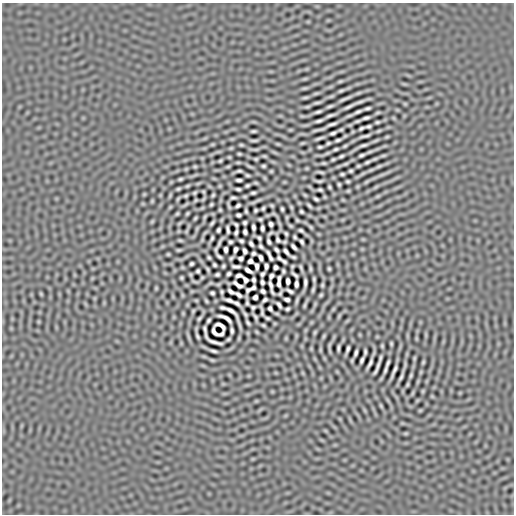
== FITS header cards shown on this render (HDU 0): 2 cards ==
NAXIS1  =                  512
NAXIS2  =                  512

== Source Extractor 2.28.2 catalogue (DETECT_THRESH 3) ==
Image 512 x 512 px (HDU 0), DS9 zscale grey, 1 PNG px = 1 image px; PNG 516 x 516 px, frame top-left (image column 1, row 512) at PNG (2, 3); no overlay
Background 3.56e-07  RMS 2.3e-05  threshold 6.99e-05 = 3 sigma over >= 5 px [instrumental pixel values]
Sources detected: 292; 2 with non-positive FLUX_AUTO (blend fragments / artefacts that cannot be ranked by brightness) are not listed; the other 290 listed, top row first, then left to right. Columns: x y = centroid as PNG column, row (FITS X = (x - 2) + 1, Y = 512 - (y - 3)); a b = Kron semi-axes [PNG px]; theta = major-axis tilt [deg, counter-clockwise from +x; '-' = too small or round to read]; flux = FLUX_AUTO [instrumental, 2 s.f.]
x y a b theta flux
305 79 8 4 9 1.7e-03
340 81 4 2 - 1.9e-03
304 88 10 3 6 2.5e-03
341 90 7 3 25 3.0e-03
316 93 8 3 6 2.1e-03
305 97 8 3 4 2.6e-03
345 99 17 3 23 6.3e-03
317 103 7 2 8 2.9e-03
405 104 4 4 - 1.7e-03
330 106 6 2 17 2.9e-03
349 106 12 2 26 5.9e-03
307 107 8 3 5 2.2e-03
367 108 6 2 13 3.2e-03
318 112 7 2 20 3.6e-03
358 112 8 3 23 4.4e-03
378 113 6 3 21 2.2e-03
330 115 9 2 18 4.4e-03
366 118 7 3 15 3.9e-03
394 118 6 3 -71 1.3e-03
319 121 8 2 19 4.1e-03
357 121 5 2 - 2.6e-03
377 122 4 3 - 2.4e-03
332 124 13 2 23 6.4e-03
368 126 5 3 - 2.6e-03
362 128 6 3 26 2.9e-03
290 130 6 3 18 1.3e-03
341 130 4 2 - 2.0e-03
253 131 5 3 - 2.6e-03
378 131 4 2 - 1.8e-03
333 133 6 3 22 3.6e-03
365 136 10 2 15 4.3e-03
387 137 4 2 - 1.8e-03
319 138 9 2 17 3.8e-03
254 140 7 2 -1 2.8e-03
338 140 6 3 12 3.0e-03
328 143 4 3 - 2.4e-03
212 144 6 3 8 1.6e-03
278 144 4 2 - 1.7e-03
241 145 3 2 - 1.8e-03
345 146 4 2 - 2.0e-03
362 146 13 2 22 5.9e-03
320 147 5 3 - 2.5e-03
231 148 3 2 - 1.6e-03
255 149 8 2 -3 2.3e-03
336 149 5 2 - 2.6e-03
218 152 7 4 18 1.7e-03
275 152 10 3 -21 2.3e-03
370 152 10 3 22 3.4e-03
239 154 3 3 - 2.0e-03
362 155 6 3 18 3.0e-03
383 155 9 3 11 2.0e-03
264 156 4 2 - 1.9e-03
341 156 5 2 - 2.7e-03
229 157 3 3 - 1.5e-03
256 159 4 3 - 1.9e-03
333 159 4 2 - 2.1e-03
220 161 4 3 - 2.1e-03
238 162 6 3 0 2.0e-03
367 162 5 3 - 2.9e-03
324 163 5 2 - 2.2e-03
345 164 7 3 20 2.6e-03
195 166 3 3 - 1.9e-03
228 166 5 2 - 2.0e-03
249 166 12 3 -25 2.6e-03
263 166 4 3 - 2.3e-03
358 166 4 3 - 2.0e-03
307 168 5 3 - 1.4e-03
371 170 12 4 25 3.5e-03
238 171 8 3 11 3.0e-03
271 171 3 3 - 1.6e-03
351 171 4 3 - 2.4e-03
320 172 6 2 -11 2.8e-03
342 174 4 3 - 2.4e-03
247 175 4 3 - 2.2e-03
382 175 12 3 18 4.5e-03
180 179 4 3 - 2.4e-03
239 180 6 3 0 3.6e-03
319 181 8 2 -4 3.2e-03
348 181 4 3 - 2.2e-03
366 182 8 3 40 2.2e-03
198 183 6 4 19 1.3e-03
256 183 4 2 - 1.9e-03
339 184 4 3 - 2.2e-03
187 186 4 2 - 1.8e-03
247 186 4 3 - 2.6e-03
329 187 4 3 - 2.2e-03
178 189 4 3 - 2.2e-03
238 189 5 3 - 2.8e-03
320 190 5 3 - 2.5e-03
348 191 3 3 - 1.6e-03
203 192 3 2 - 1.5e-03
195 193 4 3 - 2.1e-03
253 193 4 3 - 2.8e-03
213 195 4 3 - 2.0e-03
305 195 4 2 - 1.7e-03
186 196 4 3 - 2.1e-03
378 196 7 3 27 2.1e-03
325 197 3 2 - 1.3e-03
233 198 6 3 5 2.7e-03
203 199 5 2 - 1.8e-03
316 199 5 3 - 2.9e-03
196 200 3 2 - 1.6e-03
258 200 15 4 25 3.5e-03
343 200 6 3 -18 1.1e-03
152 201 5 3 - 1.7e-03
211 204 4 3 - 2.0e-03
185 205 10 3 34 1.8e-03
238 205 5 3 - 2.9e-03
272 205 4 3 - 1.9e-03
229 206 7 2 -74 2.2e-03
309 206 5 2 - 2.8e-03
170 207 5 3 - 1.5e-03
291 207 4 2 - 1.8e-03
202 208 6 3 18 1.3e-03
263 208 4 3 - 2.4e-03
282 209 4 3 - 2.4e-03
220 210 3 3 - 1.8e-03
256 210 4 3 - 2.2e-03
246 211 4 2 - 2.3e-03
301 211 4 3 - 2.3e-03
187 213 4 3 - 1.9e-03
177 214 4 2 - 1.8e-03
238 215 4 4 - 2.9e-03
205 217 5 2 - 2.0e-03
195 218 4 2 - 1.8e-03
260 219 4 3 - 2.2e-03
297 220 4 3 - 1.8e-03
152 221 6 3 19 1.3e-03
179 223 8 2 40 1.4e-03
212 223 6 2 48 2.7e-03
245 223 4 4 - 2.6e-03
279 223 8 3 -61 1.9e-03
271 224 5 4 - 3.5e-03
236 225 5 3 - 2.6e-03
290 226 4 2 - 1.9e-03
253 227 5 3 - 3.6e-03
311 227 4 2 - 1.9e-03
262 228 5 3 - 3.6e-03
218 230 4 3 - 2.8e-03
228 230 8 3 -81 3.2e-03
301 230 5 3 - 2.7e-03
179 231 5 3 - 1.1e-03
236 232 6 3 76 3.1e-03
245 232 5 4 - 3.3e-03
270 233 5 2 - 2.2e-03
286 234 4 3 - 2.3e-03
295 237 4 3 - 2.2e-03
212 238 5 3 - 2.5e-03
259 238 4 3 - 2.5e-03
180 240 4 2 - 1.9e-03
278 240 5 4 - 2.5e-03
241 241 4 3 - 2.6e-03
269 241 6 3 -66 3.3e-03
230 242 4 3 - 2.5e-03
285 242 3 3 - 2.0e-03
302 242 5 3 - 3.0e-03
219 244 13 2 62 4.6e-03
251 244 5 3 - 3.2e-03
261 246 5 3 - 2.6e-03
294 247 7 3 -46 3.8e-03
226 249 5 3 - 3.9e-03
178 250 4 3 - 1.9e-03
235 250 5 3 - 3.8e-03
276 250 5 3 - 3.1e-03
245 251 5 4 - 3.3e-03
286 252 8 3 -49 3.4e-03
253 253 4 3 - 2.8e-03
168 254 3 3 - 1.6e-03
219 256 7 3 -36 3.1e-03
269 256 11 3 -62 4.4e-03
260 257 6 3 -67 4.1e-03
293 257 5 2 - 2.3e-03
209 258 4 3 - 2.1e-03
231 258 5 3 - 2.3e-03
241 258 4 4 - 3.3e-03
279 258 5 3 - 1.7e-03
250 261 5 4 - 2.6e-03
284 261 5 3 - 2.7e-03
191 264 4 3 - 2.6e-03
214 265 4 3 - 2.3e-03
223 266 4 3 - 2.1e-03
236 266 8 3 -6 3.4e-03
257 266 6 3 -82 4.0e-03
266 266 5 3 - 3.7e-03
292 266 3 2 - 1.7e-03
276 267 4 4 - 3.4e-03
301 268 6 2 -70 2.5e-03
310 268 8 3 -85 2.3e-03
208 269 5 2 - 2.3e-03
329 269 4 3 - 2.0e-03
248 270 7 3 -34 5.4e-03
198 271 4 3 - 2.4e-03
283 271 4 3 - 2.4e-03
217 274 4 3 - 2.6e-03
229 274 4 3 - 2.8e-03
262 274 5 3 - 2.8e-03
239 275 6 4 1 3.2e-03
295 275 8 2 -42 2.9e-03
271 276 5 3 - 3.7e-03
202 277 3 2 - 1.6e-03
181 278 3 3 - 2.0e-03
314 279 5 2 - 2.4e-03
245 280 6 4 -59 1.5e-03
253 280 5 3 - 3.1e-03
288 281 5 3 - 5.0e-03
195 282 5 2 - 1.6e-03
262 282 5 3 - 3.2e-03
279 282 11 3 88 4.0e-03
305 283 8 3 88 4.5e-03
296 284 6 3 -90 4.3e-03
238 285 10 3 -32 3.6e-03
322 285 4 2 - 2.0e-03
271 287 14 3 -75 4.6e-03
156 288 3 3 - 1.4e-03
253 288 4 3 - 3.0e-03
313 289 6 2 74 2.7e-03
248 290 6 4 37 8.5e-04
263 291 5 4 - 3.0e-03
290 291 7 3 -30 3.6e-03
222 292 4 3 - 2.0e-03
231 292 7 3 -34 3.7e-03
212 293 4 3 - 2.6e-03
41 294 5 3 - 1.7e-03
182 295 6 4 -71 1.2e-03
238 295 7 3 -37 3.5e-03
321 295 4 3 - 2.0e-03
255 297 4 4 - 3.6e-03
287 299 5 3 - 3.7e-03
229 300 9 3 -15 5.4e-03
265 300 5 3 - 2.7e-03
297 300 6 2 74 2.6e-03
206 301 4 2 - 1.8e-03
247 302 10 2 -83 1.7e-03
236 303 7 3 -31 3.5e-03
279 305 7 3 -54 3.7e-03
305 305 5 2 - 2.2e-03
253 307 4 4 - 2.4e-03
223 308 5 3 - 3.0e-03
270 308 5 4 - 2.8e-03
287 309 4 3 - 2.5e-03
333 309 6 3 46 1.6e-03
193 311 3 2 - 1.5e-03
262 311 11 3 -76 3.2e-03
245 314 6 2 -59 2.7e-03
339 316 7 3 54 1.8e-03
255 317 7 3 -64 3.1e-03
199 318 5 2 - 2.4e-03
225 318 15 4 -27 3.8e-03
267 318 4 2 - 2.4e-03
209 320 5 3 - 2.7e-03
248 323 5 3 - 2.7e-03
263 325 4 3 - 2.0e-03
205 329 9 3 -77 1.8e-03
232 330 6 3 -85 3.3e-03
214 332 8 4 -53 1.5e-03
315 332 4 2 - 1.9e-03
221 334 5 3 - 2.7e-03
197 336 6 2 -65 2.9e-03
324 336 6 3 67 2.0e-03
416 338 6 3 -72 1.2e-03
228 339 4 2 - 2.0e-03
213 341 19 4 -25 2.4e-03
391 343 4 3 - 1.9e-03
382 346 3 3 - 1.8e-03
329 347 10 2 -90 2.4e-03
338 348 6 3 87 3.1e-03
320 350 7 3 -82 1.9e-03
347 350 9 3 70 4.2e-03
214 351 6 2 -14 3.4e-03
365 352 6 3 86 3.0e-03
356 353 6 3 70 3.6e-03
414 358 7 3 82 1.9e-03
212 360 4 2 - 1.8e-03
362 360 6 3 67 3.6e-03
423 362 3 2 - 1.7e-03
370 363 11 3 64 5.3e-03
388 363 6 3 70 3.0e-03
378 366 9 2 74 5.5e-03
385 370 7 2 71 3.6e-03
394 371 14 2 68 6.5e-03
421 372 6 3 71 1.3e-03
303 373 6 3 -71 1.3e-03
411 375 4 2 - 2.0e-03
401 376 10 2 69 4.4e-03
418 381 6 4 72 1.3e-03
407 385 4 2 - 1.9e-03
423 391 5 3 - 1.4e-03
432 396 6 3 -19 1.2e-03
420 410 5 3 - 1.3e-03
405 433 7 3 8 1.7e-03
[2 non-positive-flux detections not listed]